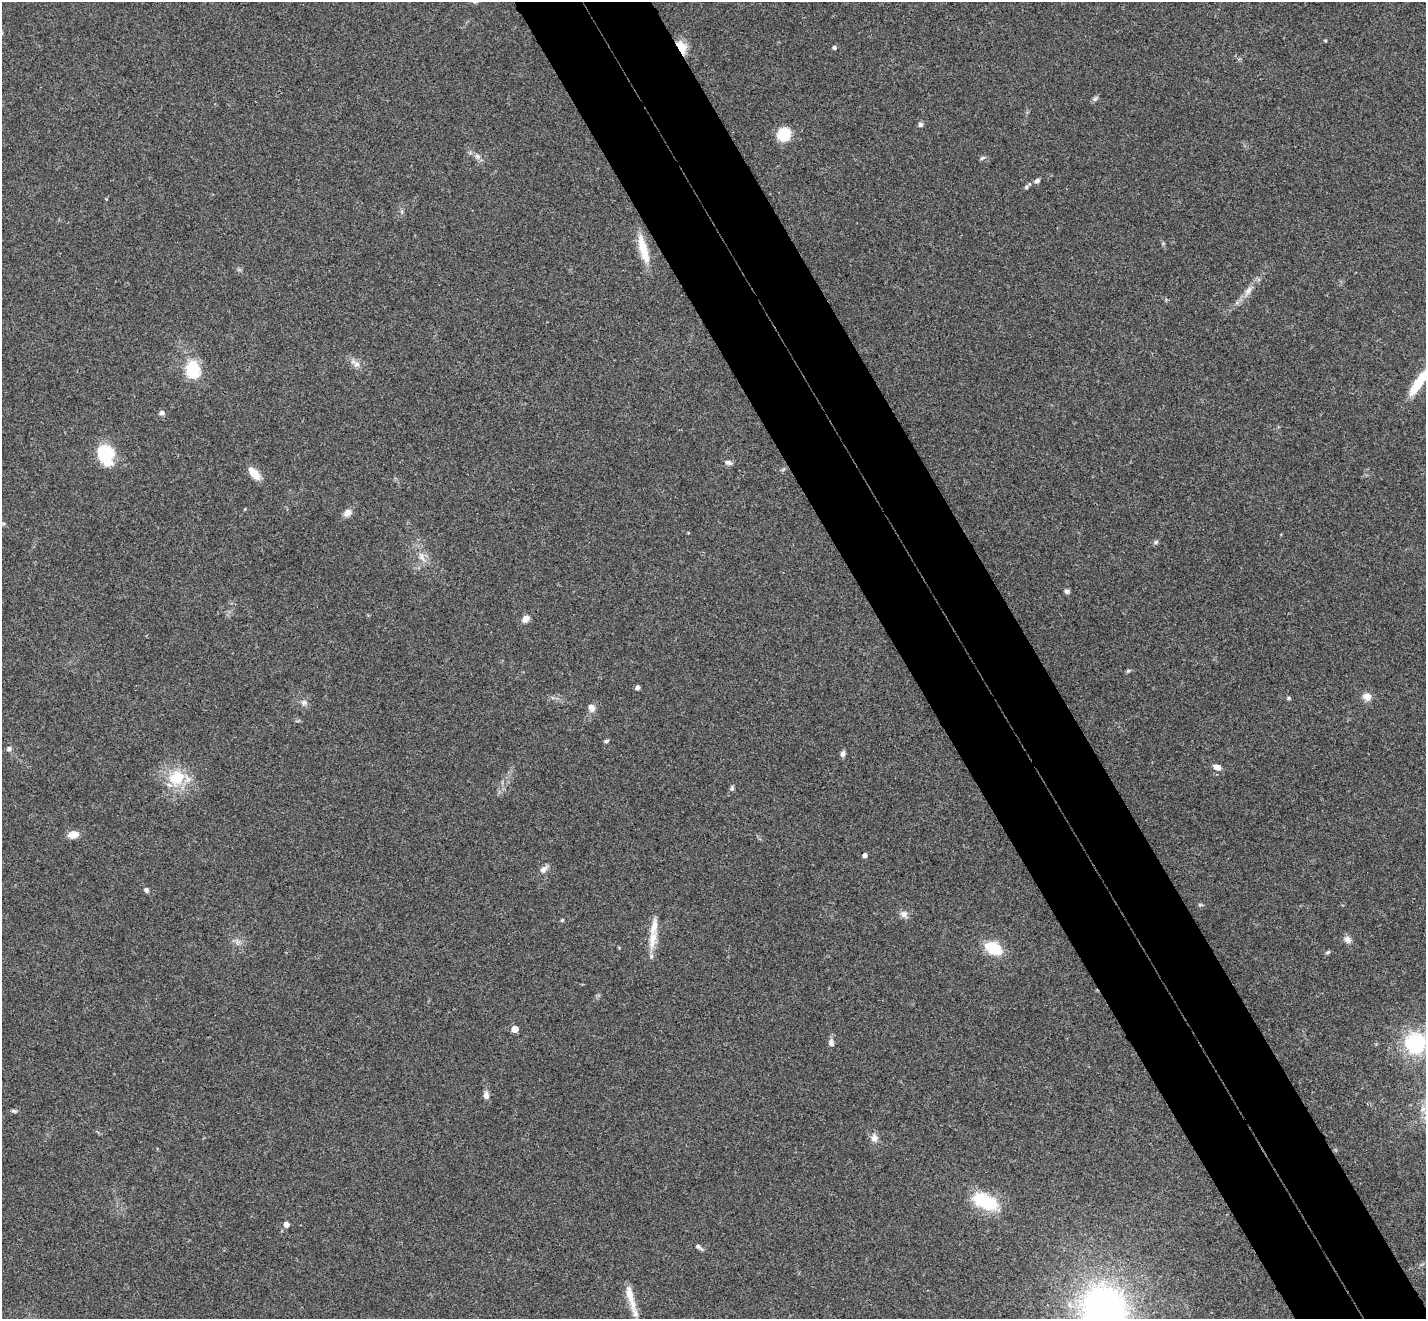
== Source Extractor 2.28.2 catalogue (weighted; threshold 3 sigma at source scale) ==
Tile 6 of 4 x 4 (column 2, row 2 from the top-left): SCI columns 1480-2903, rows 2953-4269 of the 5803 x 5771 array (HDU 1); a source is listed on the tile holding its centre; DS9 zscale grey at full resolution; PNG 1428 x 1321 px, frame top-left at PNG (2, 2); no overlay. Shown black and unused: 9% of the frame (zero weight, under 3 of 4 exposures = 6% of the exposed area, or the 3 px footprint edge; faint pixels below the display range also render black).
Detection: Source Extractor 2.28.2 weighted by HDU 2 'WHT'; one run over the whole footprint, this tile lists its part. Background 0.0573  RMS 0.0052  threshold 0.0232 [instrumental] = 3 sigma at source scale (4.5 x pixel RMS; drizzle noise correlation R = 1.50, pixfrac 1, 0.05/0.05 arcsec/px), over >= 5 px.
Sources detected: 60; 2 inside a brighter listed object's ellipse — not listed separately; the other 58 listed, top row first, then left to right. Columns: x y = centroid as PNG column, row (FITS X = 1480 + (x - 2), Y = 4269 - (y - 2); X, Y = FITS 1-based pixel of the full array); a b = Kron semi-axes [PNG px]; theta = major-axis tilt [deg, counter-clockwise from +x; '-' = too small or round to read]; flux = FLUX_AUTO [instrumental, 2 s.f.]
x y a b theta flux
1325 41 4 4 - 0.64
681 47 17 9 -62 7.9
834 47 5 4 - 1.2
1095 99 8 5 53 1.2
920 124 6 5 - 1.4
784 134 14 14 - 12
478 156 9 7 -52 2
983 158 7 4 27 1.1
1037 181 6 5 - 1.5
1026 187 6 5 - 0.89
643 249 37 9 -75 12
1248 290 15 7 55 3.5
357 364 10 8 12 2.5
192 369 13 11 -79 24
1418 382 36 9 55 15
162 413 7 5 -7 1.6
106 454 19 15 -79 27
728 462 11 6 -12 1.8
254 473 16 7 -50 7.6
347 513 9 7 37 3.7
3 523 6 4 -18 0.69
1156 542 8 5 28 0.98
421 556 14 6 -69 3.2
1067 591 6 5 - 1.4
525 619 9 7 37 3.8
1128 671 6 5 - 0.75
637 687 4 4 - 2.1
1367 696 9 8 - 4.2
1289 698 5 4 - 0.72
304 702 9 8 - 1.9
591 708 9 7 -68 3
606 741 6 4 11 0.88
9 749 6 5 - 1.4
843 754 8 5 71 1.6
1217 767 7 6 - 3.7
177 778 23 20 33 18
732 788 7 5 -81 0.92
73 834 9 7 8 5.8
865 855 4 4 - 2.3
544 869 12 7 48 2.5
146 890 6 5 - 1.3
903 914 10 9 - 2.4
562 920 5 4 - 0.55
654 926 34 9 81 8.2
1348 939 9 8 - 2.6
993 948 13 9 -28 21
1328 952 7 4 30 0.76
515 1029 5 4 - 9.1
831 1043 10 7 -84 2
1415 1043 17 17 - 45
486 1095 9 6 -88 2.4
14 1111 7 5 -16 0.91
874 1138 10 9 - 3
985 1201 29 16 -24 25
286 1225 5 5 - 2.6
698 1246 7 6 - 1.3
630 1295 25 9 -77 7.5
1104 1311 36 31 -70 250
Overlapping masked pixels (flux is a lower limit): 1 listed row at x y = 681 47
Isophote crosses this tile's border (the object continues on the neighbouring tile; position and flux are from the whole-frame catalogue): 3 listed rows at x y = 1418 382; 1415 1043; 1104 1311